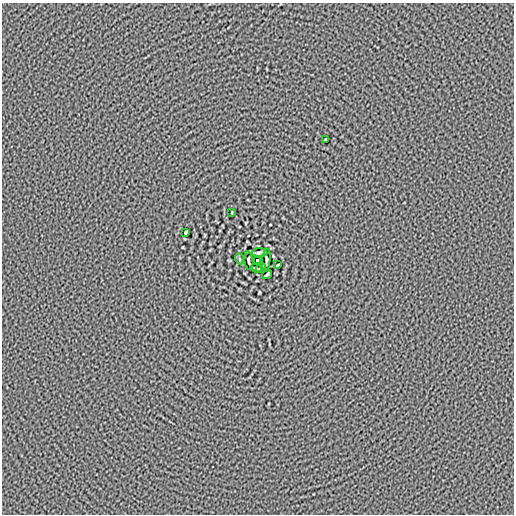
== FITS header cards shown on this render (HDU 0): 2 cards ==
NAXIS1  =                  512
NAXIS2  =                  512

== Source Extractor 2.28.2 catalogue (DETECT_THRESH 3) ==
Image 512 x 512 px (HDU 0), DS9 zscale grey, 1 PNG px = 1 image px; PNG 516 x 516 px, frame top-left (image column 1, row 512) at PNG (2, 3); each listed source drawn as its Kron ellipse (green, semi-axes under 4 px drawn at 4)
Background -1.24e-05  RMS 0.015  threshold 0.0444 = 3 sigma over >= 5 px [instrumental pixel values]
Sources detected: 12; all 12 listed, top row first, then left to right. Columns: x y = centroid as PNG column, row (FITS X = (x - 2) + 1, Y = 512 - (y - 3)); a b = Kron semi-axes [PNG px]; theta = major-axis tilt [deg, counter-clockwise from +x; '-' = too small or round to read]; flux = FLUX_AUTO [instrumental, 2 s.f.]
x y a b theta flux
326 139 3 2 - 1.1
232 212 3 2 - 0.57
186 232 4 3 - 1.2
259 252 8 2 3 2
240 259 5 3 - 0.81
258 260 3 3 - 5
266 260 10 3 83 1.6
249 261 9 3 -81 1.5
278 265 3 2 - 1
256 268 5 2 - 1.4
261 268 5 2 - 1.2
267 274 5 2 - 1.3